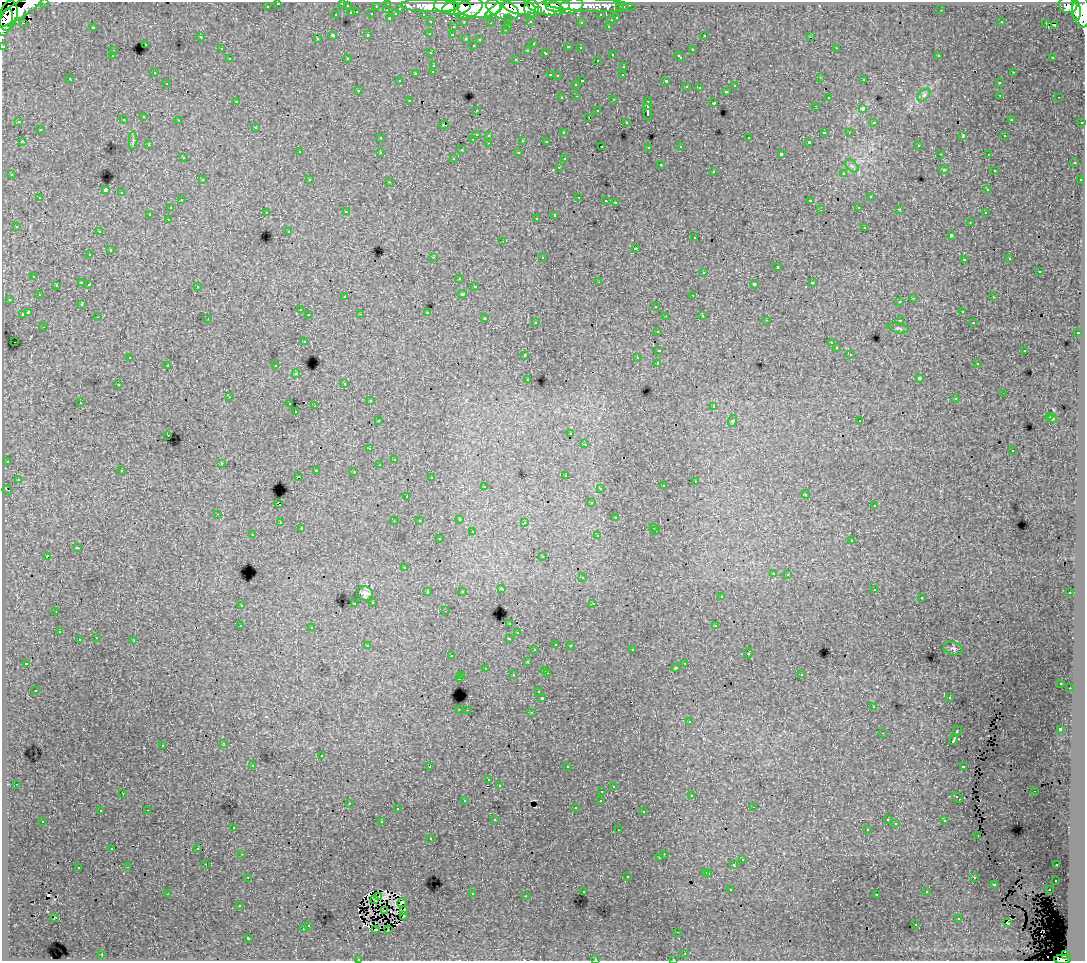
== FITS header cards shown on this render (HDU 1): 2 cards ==
NAXIS1  =                 1083
NAXIS2  =                  959

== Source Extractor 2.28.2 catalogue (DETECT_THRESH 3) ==
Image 1083 x 959 px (HDU 1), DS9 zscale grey, 1 PNG px = 1 image px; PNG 1087 x 963 px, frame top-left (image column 1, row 959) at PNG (2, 2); each listed source drawn as its Kron ellipse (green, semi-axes under 4 px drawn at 4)
Background 106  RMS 0.97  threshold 2.92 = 3 sigma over >= 5 px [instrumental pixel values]
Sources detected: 490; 2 with non-positive FLUX_AUTO (blend fragments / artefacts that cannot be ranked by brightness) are neither listed nor drawn; the other 488 listed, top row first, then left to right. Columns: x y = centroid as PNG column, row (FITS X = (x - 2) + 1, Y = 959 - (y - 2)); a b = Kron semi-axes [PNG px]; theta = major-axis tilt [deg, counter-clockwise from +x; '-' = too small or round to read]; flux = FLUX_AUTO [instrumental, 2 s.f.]
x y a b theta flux
45 2 3 2 - 2200
278 3 3 3 - 1700
343 3 3 3 - 210
388 4 3 3 - 3300
445 5 10 7 -3 130000
590 5 46 6 -3 80000
1068 5 9 8 - 70000
267 6 3 3 - 900
347 6 3 3 - 640
376 6 3 2 - 780
430 6 29 6 -1 190000
558 6 12 6 5 110000
571 6 12 7 16 65000
456 7 15 7 9 190000
519 7 17 7 -10 230000
545 7 18 8 -11 210000
620 7 3 3 - 1000
623 7 3 3 - 1400
400 8 3 3 - 690
469 8 15 9 27 170000
479 8 21 10 2 410000
502 9 17 9 -23 410000
532 9 9 7 -85 140000
387 10 3 2 - 290
494 10 10 3 38 92000
941 10 3 2 - 67
1081 10 18 8 -82 370000
17 11 30 8 31 250000
538 11 4 3 - 54000
1076 11 10 4 -87 130000
357 12 3 2 - 340
351 13 3 3 - 670
372 14 3 3 - 780
396 14 4 3 - 550
423 14 3 2 - 1400
336 15 3 3 - 260
601 15 3 3 - 1200
8 16 15 8 76 210000
390 18 3 3 - 790
508 18 3 3 - 940
617 18 3 3 - 520
611 20 3 3 - 310
464 21 3 2 - 310
530 21 3 3 - 960
6 22 14 6 72 160000
431 22 3 3 - 1400
581 22 3 3 - 160
1001 22 3 3 - 46
23 23 3 2 - 210
491 23 3 2 - 71
1046 23 4 2 - 190
1054 25 3 2 - 73
509 26 3 2 - 230
608 26 3 2 - 280
93 27 3 2 - 630
453 27 3 3 - 300
505 30 3 3 - 210
430 34 3 3 - 95
368 35 3 3 - 370
452 35 3 3 - 160
704 35 3 2 - 200
333 36 4 3 - 820
811 36 4 2 - 5.6
201 37 4 3 - 50
466 38 3 3 - 350
317 39 3 3 - 110
480 39 3 3 - 120
145 44 3 3 - 340
533 44 3 3 - 60
473 45 3 2 - 65
3 46 3 3 - 3100
568 47 3 3 - 250
580 48 3 3 - 170
836 48 3 2 - 220
221 49 3 3 - 180
528 50 3 3 - 180
692 50 3 3 - 380
113 51 3 2 - 180
431 53 3 3 - 230
546 53 4 3 - 480
612 54 3 3 - 370
939 55 3 2 - 31
112 56 3 3 - 210
679 57 6 3 -45 280
1053 57 3 2 - 110
347 58 3 2 - 54
230 59 3 3 - 280
516 59 3 2 - 360
597 60 3 2 - 110
434 65 3 3 - 250
624 66 3 3 - 320
433 71 3 3 - 180
1013 72 3 2 - 250
154 73 4 3 - 89
416 73 3 3 - 370
550 75 3 2 - 350
623 75 3 2 - 95
557 76 3 2 - 73
820 77 3 2 - 46
70 79 2 2 - 40
864 80 3 3 - 160
400 81 3 3 - 150
582 81 3 2 - 560
666 81 4 3 - 700
167 83 3 2 - 94
999 83 3 3 - 270
576 84 3 3 - 180
735 86 3 3 - 210
686 87 3 3 - 170
699 88 3 2 - 52
358 90 3 2 - 93
727 91 3 3 - 240
924 95 8 4 45 180
1000 95 3 2 - 170
577 96 3 2 - 200
828 97 3 3 - 190
1059 97 3 2 - 150
562 98 3 3 - 250
614 99 3 2 - 300
409 100 3 2 - 170
236 101 3 3 - 79
714 103 3 3 - 810
648 104 6 3 -90 1600
815 106 3 2 - 97
863 108 3 3 - 960
476 110 3 2 - 140
598 111 3 3 - 270
648 112 9 3 -81 2100
144 117 3 3 - 170
589 117 3 2 - 82
1011 119 3 3 - 140
123 120 3 3 - 190
179 120 3 3 - 190
19 122 4 3 - 95
626 122 3 2 - 87
874 122 4 3 - 100
1082 122 3 2 - 540
444 125 5 2 - 76
256 127 3 3 - 210
40 130 3 3 - 270
824 132 4 2 - 580
849 132 3 2 - 160
563 133 3 3 - 160
476 134 3 3 - 800
489 135 3 3 - 250
963 136 4 2 - 350
1005 136 3 2 - 85
380 138 3 3 - 150
749 138 3 3 - 180
473 139 3 2 - 290
523 140 3 3 - 540
22 141 3 2 - 220
133 141 9 4 -90 130
546 141 3 2 - 84
809 142 3 3 - 92
489 143 3 2 - 230
149 145 3 3 - 120
918 145 3 3 - 200
602 146 3 2 - 94
681 146 3 3 - 180
649 147 3 3 - 190
461 150 3 2 - 66
299 152 3 3 - 250
380 152 3 3 - 330
519 153 3 3 - 250
781 154 3 3 - 1800
940 154 2 2 - 34
988 154 3 2 - 140
183 158 3 3 - 150
454 158 3 3 - 150
564 159 3 2 - 84
1074 163 3 3 - 310
660 165 3 3 - 320
852 166 8 4 -44 170
559 167 3 2 - 190
944 170 5 3 - 62
994 170 3 3 - 98
713 171 3 3 - 230
844 173 4 4 - 300
12 175 3 3 - 190
202 180 3 3 - 220
310 180 3 3 - 300
1080 180 3 3 - 120
390 182 3 2 - 380
105 190 4 3 - 6700
988 190 3 3 - 220
122 193 3 3 - 440
579 197 3 2 - 380
870 197 3 3 - 370
40 198 3 2 - 200
181 200 3 2 - 160
606 200 3 2 - 100
810 201 4 3 - 920
615 202 3 3 - 710
859 207 3 2 - 180
170 208 3 3 - 170
820 210 3 3 - 65
899 210 3 3 - 81
266 212 3 2 - 150
346 212 3 3 - 130
985 213 3 2 - 120
150 214 3 3 - 920
555 215 4 3 - 1800
536 218 3 2 - 150
168 219 3 2 - 160
970 222 3 2 - 120
16 226 3 3 - 170
865 227 3 3 - 410
289 231 3 3 - 150
99 232 3 3 - 180
951 235 3 3 - 1100
695 238 3 3 - 210
503 241 3 2 - 26
636 248 3 3 - 440
110 250 3 3 - 720
90 255 3 2 - 190
433 257 3 2 - 710
542 257 3 3 - 350
1010 259 3 3 - 130
964 260 3 3 - 220
777 267 3 3 - 630
1039 271 3 3 - 450
704 272 3 3 - 290
34 276 3 3 - 280
459 278 3 2 - 70
598 282 2 2 - 43
82 283 3 3 - 740
813 283 3 3 - 390
89 284 3 3 - 190
754 284 4 3 - 1600
56 285 3 2 - 240
197 286 3 3 - 300
474 287 3 3 - 230
462 294 4 3 - 520
39 295 3 2 - 86
693 295 3 2 - 150
345 297 3 3 - 130
993 297 3 2 - 170
914 298 3 2 - 450
9 299 3 2 - 180
900 302 3 3 - 180
82 304 3 3 - 200
656 306 3 3 - 290
300 310 3 2 - 180
962 311 3 2 - 200
28 312 4 3 - 1400
427 312 3 3 - 420
22 314 3 3 - 580
361 314 3 2 - 90
309 315 3 2 - 89
702 315 3 3 - 310
665 316 3 2 - 46
98 317 3 2 - 210
485 318 3 3 - 370
208 319 2 2 - 37
767 320 3 2 - 65
900 320 4 2 - 40
536 322 3 3 - 210
973 323 3 3 - 110
44 327 3 2 - 100
898 328 11 4 -13 140
658 331 3 3 - 250
1077 333 3 2 - 220
304 341 3 3 - 140
14 342 2 2 - 38
831 343 3 3 - 110
836 348 3 3 - 190
659 350 4 3 - 780
1025 350 3 2 - 450
850 354 3 2 - 130
525 355 3 3 - 290
130 357 3 2 - 99
637 358 3 3 - 110
658 363 3 3 - 2200
977 364 3 2 - 100
168 365 3 3 - 330
276 366 3 3 - 310
296 374 4 4 - 110
919 378 4 3 - 2000
528 379 3 3 - 150
345 383 3 3 - 150
118 385 3 3 - 290
1003 393 2 2 - 26
229 397 3 3 - 55
955 399 3 3 - 130
370 401 3 3 - 130
80 402 3 2 - 71
290 404 3 2 - 280
315 406 2 2 - 440
714 406 3 3 - 190
296 412 3 2 - 160
1050 417 4 3 - 47
1052 419 4 3 - 55
378 421 3 3 - 270
732 421 6 4 70 70
860 421 2 2 - 42
571 434 3 3 - 160
168 435 3 2 - 84
585 444 3 2 - 100
370 449 3 2 - 120
1013 451 3 3 - 180
394 459 3 3 - 57
7 461 3 2 - 70
222 463 3 3 - 120
379 465 3 2 - 99
316 470 3 2 - 220
122 471 3 3 - 210
354 471 3 2 - 91
565 475 3 3 - 200
298 476 2 2 - 110
431 477 3 3 - 200
18 479 3 3 - 91
695 481 3 2 - 100
485 486 3 2 - 190
663 486 3 3 - 200
600 488 3 3 - 150
7 490 5 2 - 63
806 494 4 3 - 77
407 496 3 2 - 120
278 503 4 2 - 600
591 503 3 3 - 180
874 506 3 3 - 130
218 514 3 2 - 130
616 518 3 3 - 240
459 519 3 3 - 250
394 521 3 2 - 61
419 521 3 2 - 87
525 522 3 3 - 150
280 523 3 3 - 250
654 527 3 3 - 170
301 529 3 3 - 230
656 531 3 2 - 270
472 532 3 3 - 520
253 535 3 3 - 190
598 536 4 4 - 220
439 539 3 3 - 190
852 541 3 3 - 340
77 548 4 3 - 870
47 556 3 3 - 920
543 557 3 2 - 250
404 568 3 3 - 130
773 573 3 3 - 270
788 574 3 3 - 170
582 578 3 3 - 240
501 589 3 3 - 230
874 589 3 3 - 180
462 591 3 3 - 79
428 592 3 3 - 270
1070 593 3 3 - 230
365 594 8 7 - 300
721 597 3 3 - 190
921 598 2 2 - 53
373 602 3 3 - 180
355 603 3 2 - 190
593 603 3 2 - 70
241 605 3 3 - 250
56 611 2 2 - 43
445 611 3 2 - 130
510 623 3 3 - 270
240 626 3 2 - 58
716 626 3 3 - 450
312 627 3 3 - 250
59 632 3 2 - 130
518 633 3 2 - 120
96 638 3 2 - 150
509 638 3 3 - 440
79 640 3 3 - 390
134 641 3 3 - 580
556 644 3 3 - 230
570 645 3 3 - 230
368 646 4 3 - 230
953 649 9 6 -13 190
535 650 3 3 - 200
632 650 3 2 - 230
748 653 5 3 - 570
451 656 3 2 - 160
527 662 3 3 - 360
26 663 3 3 - 160
685 663 3 2 - 210
485 668 3 2 - 190
676 668 3 3 - 190
545 670 3 2 - 330
547 673 3 2 - 380
801 674 3 3 - 210
513 675 3 3 - 290
462 676 3 3 - 280
459 679 3 3 - 960
1061 683 3 3 - 130
1070 688 2 2 - 210
35 690 3 2 - 71
539 692 3 3 - 80
949 697 3 3 - 190
542 698 3 3 - 1600
873 707 3 2 - 91
459 709 3 2 - 240
467 710 2 2 - 180
531 712 3 2 - 410
689 722 3 3 - 130
1060 729 3 3 - 2400
957 731 5 3 - 610
882 733 4 3 - 39
954 740 5 3 - 2100
224 743 3 3 - 180
163 745 3 3 - 260
321 756 3 3 - 380
253 765 3 3 - 200
430 766 4 3 - 1600
963 766 3 3 - 430
567 767 3 2 - 160
489 780 3 2 - 120
16 784 3 2 - 100
499 785 3 3 - 140
613 786 3 3 - 110
602 791 3 2 - 140
1034 791 3 2 - 140
123 793 2 2 - 45
692 796 3 2 - 110
957 797 6 3 -42 490
601 800 3 3 - 140
465 801 3 3 - 210
349 803 3 2 - 220
754 807 3 2 - 140
575 808 3 3 - 76
397 809 3 3 - 170
147 810 3 2 - 310
100 811 3 2 - 100
644 812 3 2 - 65
495 819 3 3 - 170
887 820 3 3 - 170
43 821 3 3 - 150
945 821 3 3 - 330
382 822 3 3 - 690
896 824 4 3 - 82
233 827 3 3 - 260
867 829 3 2 - 97
618 830 2 2 - 67
978 836 3 2 - 89
431 839 3 2 - 68
198 848 3 2 - 140
112 849 3 2 - 120
242 854 3 2 - 140
664 854 2 2 - 200
660 858 3 3 - 200
742 860 3 3 - 270
206 864 2 2 - 130
734 865 3 3 - 720
1057 865 3 2 - 160
128 867 3 2 - 190
78 868 3 3 - 320
706 872 3 3 - 310
709 873 3 3 - 290
627 876 3 3 - 520
248 877 3 2 - 200
974 878 3 3 - 260
1056 880 3 3 - 97
995 884 3 3 - 540
731 890 3 3 - 160
1049 890 3 2 - 130
583 891 3 3 - 190
927 892 3 3 - 190
167 894 3 2 - 630
472 894 3 3 - 380
877 894 3 3 - 110
379 896 3 2 - 46
526 896 3 2 - 100
374 899 4 2 - 74
402 903 5 3 - 39
239 906 3 3 - 130
385 910 3 2 - 48
404 911 4 2 - 100
404 915 3 2 - 80
55 917 3 2 - 66
959 919 3 3 - 350
1007 922 3 3 - 220
308 925 3 3 - 410
916 925 3 2 - 130
303 929 3 3 - 330
376 929 2 2 - 86
388 929 3 2 - 68
678 932 3 2 - 62
248 938 3 3 - 1300
685 953 3 2 - 130
102 954 3 2 - 220
1066 955 4 4 - 39000
358 959 4 3 - 85
595 959 3 2 - 270
673 959 3 2 - 110
1063 959 8 4 -1 60000
At the frame edge (FLAGS 8, measured only in part): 9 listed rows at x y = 45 2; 278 3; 343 3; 6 22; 3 46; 358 959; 595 959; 673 959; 1063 959
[2 non-positive-flux detections neither listed nor drawn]